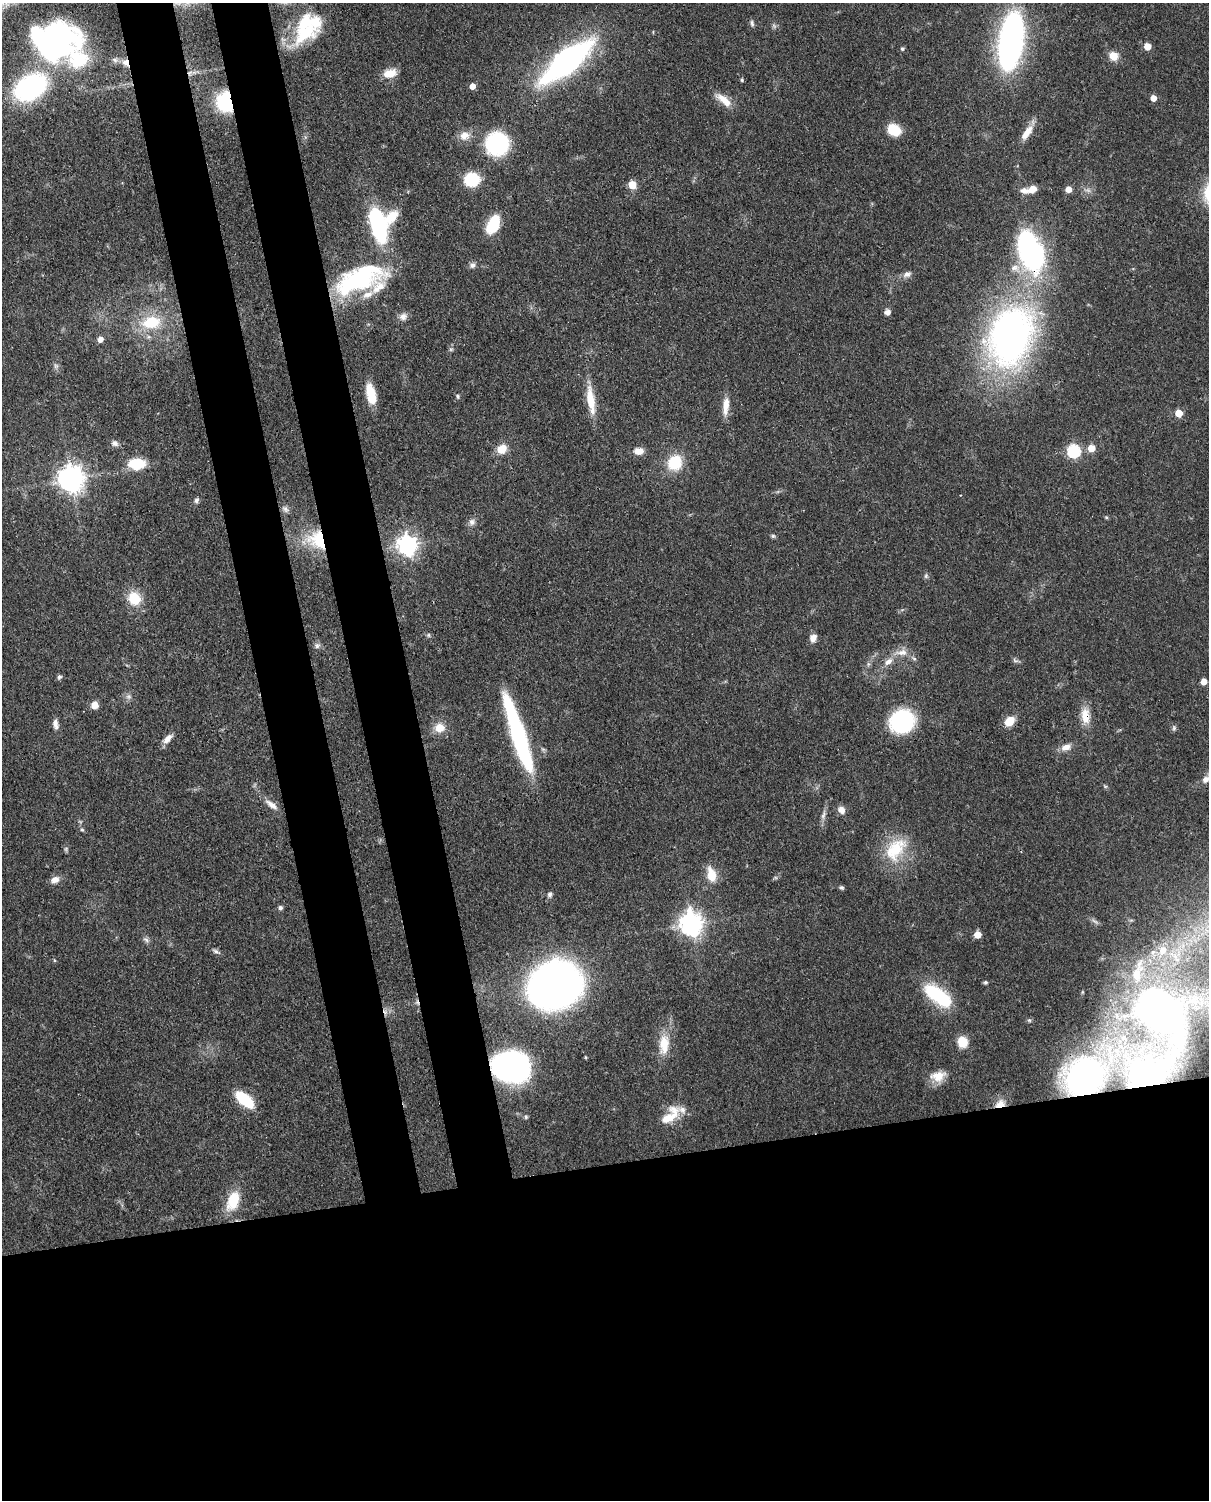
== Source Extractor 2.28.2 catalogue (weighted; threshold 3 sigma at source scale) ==
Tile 11 of 4 x 3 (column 3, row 3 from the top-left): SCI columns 2503-3709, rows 153-1650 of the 5005 x 4911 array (HDU 1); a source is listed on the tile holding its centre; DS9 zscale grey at full resolution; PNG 1211 x 1502 px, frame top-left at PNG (2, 3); no overlay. Shown black and unused: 30% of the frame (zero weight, under 3 of 4 exposures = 7% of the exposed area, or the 3 px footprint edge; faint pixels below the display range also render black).
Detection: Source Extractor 2.28.2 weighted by HDU 2 'WHT'; one run over the whole footprint, this tile lists its part. Background 0.105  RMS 0.0041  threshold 0.0186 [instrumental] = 3 sigma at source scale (4.5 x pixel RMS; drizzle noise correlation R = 1.50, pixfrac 1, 0.05/0.05 arcsec/px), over >= 5 px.
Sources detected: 131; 1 too faint to see at this stretch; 8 inside a brighter object's white glare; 1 cosmic-ray / hot-pixel residue — not listed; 8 inside a brighter listed object's ellipse — not listed separately; the other 113 listed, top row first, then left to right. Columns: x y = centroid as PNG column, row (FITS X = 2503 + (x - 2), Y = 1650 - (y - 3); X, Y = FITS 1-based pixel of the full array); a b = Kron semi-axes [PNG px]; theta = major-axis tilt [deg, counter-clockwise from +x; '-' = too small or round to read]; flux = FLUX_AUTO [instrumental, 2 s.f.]
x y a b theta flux
752 23 9 5 -78 1.1
306 33 39 19 33 24
59 37 42 32 -28 87
1011 41 42 16 81 190
1147 46 5 5 - 7.7
902 49 5 4 - 0.62
1113 56 10 10 - 4.7
567 61 34 12 40 180
126 63 10 8 -47 2.5
390 73 16 9 14 5.8
742 80 5 4 - 0.56
472 86 5 5 - 3.4
30 87 23 16 32 91
1153 98 5 4 - 4.2
724 100 24 9 -39 5.8
226 102 15 13 -77 33
894 130 13 10 -30 11
1027 133 22 9 54 5.2
465 136 14 12 16 4.2
497 144 18 17 - 45
472 179 11 9 9 23
632 185 5 5 - 14
1032 189 10 7 26 3.9
1068 189 5 5 - 3.7
392 216 18 11 49 7.4
378 224 30 12 -74 60
493 224 19 11 63 16
1030 250 45 24 -71 79
472 265 9 7 17 1.4
907 274 10 7 28 2
359 280 59 26 25 56
887 312 7 6 - 1.9
403 316 11 9 21 2.3
151 322 23 15 11 17
1010 336 50 36 74 220
100 339 5 5 - 2.9
451 349 6 4 18 0.61
56 366 6 5 - 0.94
371 394 20 8 -76 11
458 396 6 4 -86 0.63
591 400 37 9 -81 9.7
726 406 23 8 86 4.8
1179 413 5 5 - 8.8
115 443 9 7 -28 1.6
1091 448 5 5 - 7.6
502 449 10 9 - 5.8
639 451 11 8 1 3.7
1074 451 6 6 - 57
675 463 14 13 - 15
137 464 17 11 2 13
71 479 8 8 - 460
196 500 7 6 - 1
285 509 9 7 -46 1.4
1106 517 5 4 - 0.49
472 522 9 8 - 1.8
773 536 6 5 - 0.73
318 540 25 20 -45 19
407 545 7 7 - 230
926 576 7 6 - 0.88
134 598 14 12 -62 11
429 635 6 4 -89 0.59
813 638 9 7 73 2.8
317 646 8 6 90 1.3
902 652 18 8 2 4
1015 660 9 5 -28 0.96
888 661 12 7 37 3
59 677 6 5 - 0.91
1204 681 5 5 - 4.7
94 705 8 7 - 3.6
1085 716 22 12 -83 6.5
902 721 19 17 25 49
1009 721 10 7 42 7.7
56 724 13 7 -79 2.1
439 728 14 11 10 5.2
1174 728 6 6 - 0.86
519 737 79 12 -72 68
167 739 14 7 45 3.1
1066 747 13 8 18 3.3
1206 779 10 8 44 2.5
1105 786 6 4 -18 0.55
272 805 20 7 -37 3.4
841 810 9 7 -54 2.8
823 815 14 5 73 1.8
82 830 5 4 - 0.53
66 849 7 4 89 0.68
895 849 37 22 51 19
711 875 18 10 -76 7.3
55 880 11 8 20 2.7
842 888 6 5 - 0.73
550 894 8 6 85 1.1
280 908 6 6 - 0.97
691 924 8 8 - 340
977 934 5 5 - 7.1
146 940 9 5 -31 1.2
1163 950 10 9 - 4
216 951 9 5 -25 1.2
985 982 6 4 2 0.63
554 985 32 26 28 490
938 995 38 16 -37 25
1158 1011 51 35 -41 170
1029 1020 6 4 -43 0.66
962 1042 11 10 - 7.5
664 1044 27 13 87 9.3
585 1057 5 3 - 0.39
514 1068 25 19 -60 110
938 1076 20 13 11 6.2
1084 1076 22 20 56 68
1154 1076 49 22 -85 34
245 1100 20 10 -41 18
1000 1104 14 9 26 5.5
670 1116 31 14 45 9.9
526 1117 6 5 - 0.71
233 1201 22 12 68 13
Overlapping masked pixels (flux is a lower limit): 7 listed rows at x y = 126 63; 226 102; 1030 250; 318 540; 1085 716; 1154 1076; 1000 1104